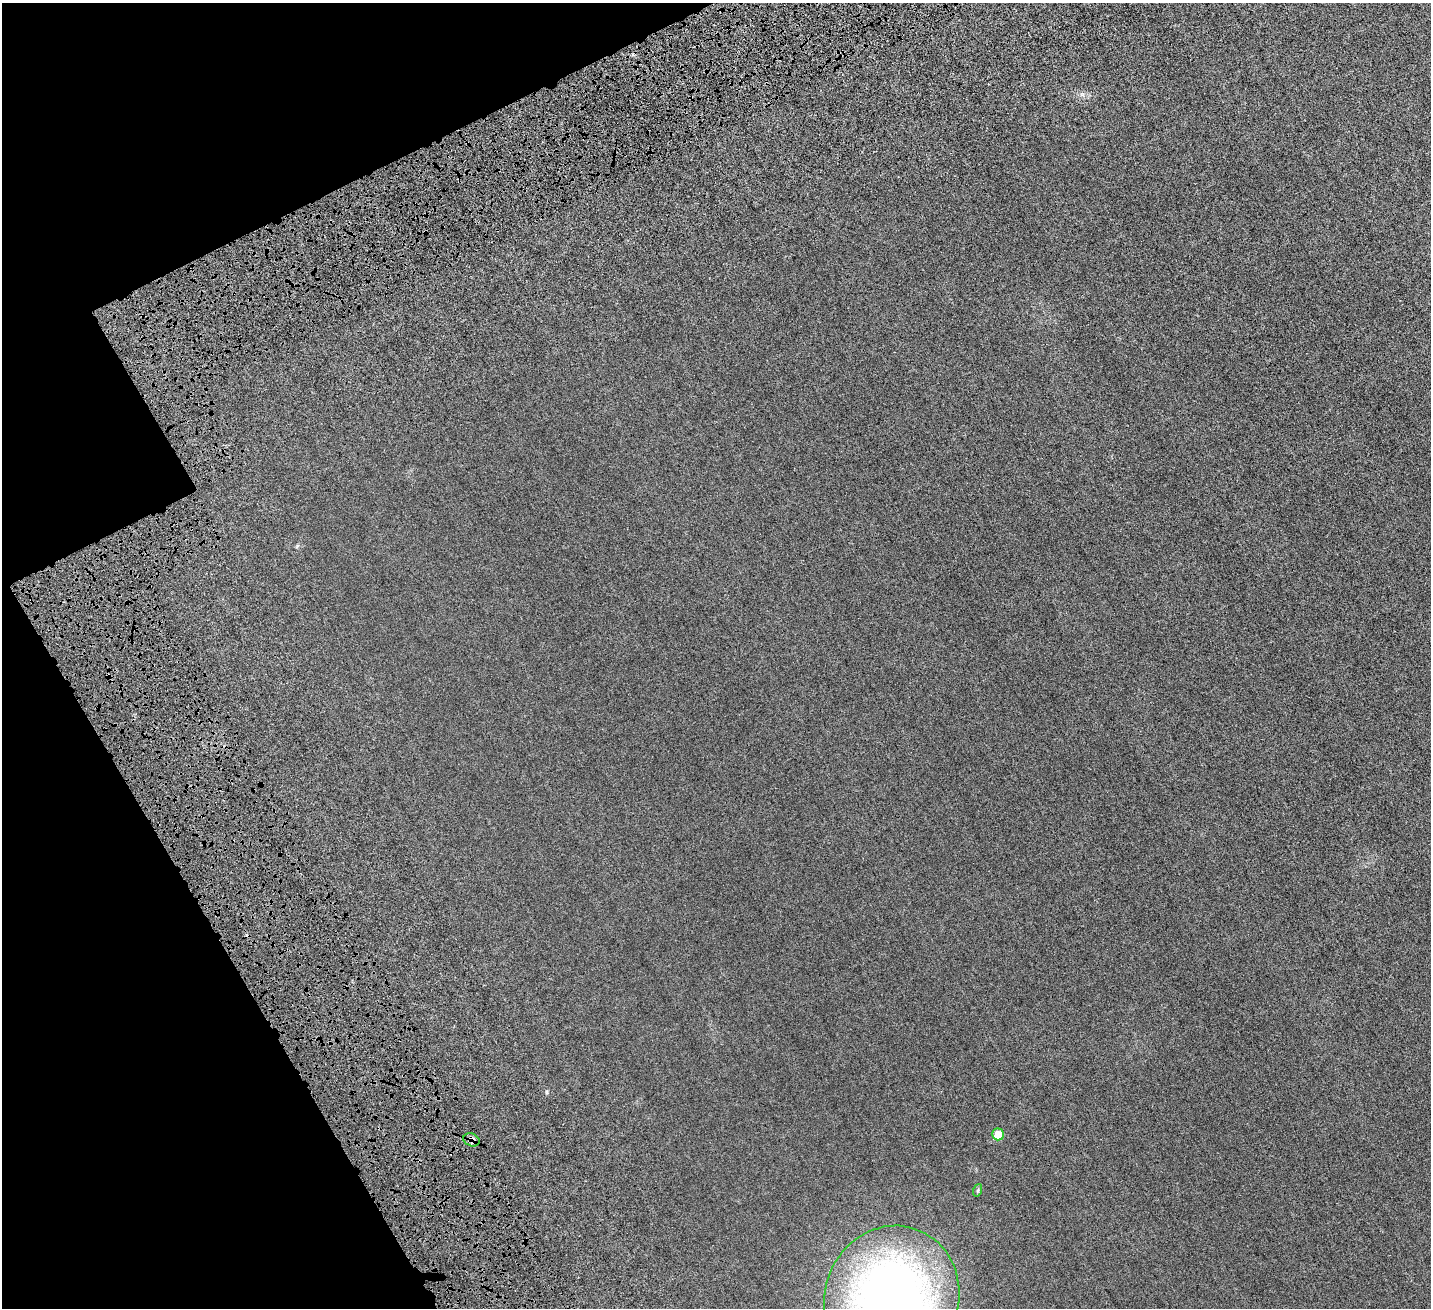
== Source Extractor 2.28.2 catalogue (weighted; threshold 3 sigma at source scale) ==
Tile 5 of 4 x 4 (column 1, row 2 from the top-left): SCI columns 306-1734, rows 3092-4397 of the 6329 x 6320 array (HDU 1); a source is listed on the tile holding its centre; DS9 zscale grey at full resolution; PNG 1433 x 1310 px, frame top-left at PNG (2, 3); each listed source drawn as its Kron ellipse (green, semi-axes under 4 px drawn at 4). Shown black and unused: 18% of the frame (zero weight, under 6 of 12 exposures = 14% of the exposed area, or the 3 px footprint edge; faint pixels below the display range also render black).
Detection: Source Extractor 2.28.2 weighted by HDU 2 'WHT'; one run over the whole footprint, this tile lists its part. Background 0.00255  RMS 0.002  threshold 0.00836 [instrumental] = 3 sigma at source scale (4.09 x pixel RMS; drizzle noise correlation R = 1.36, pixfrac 0.8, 0.05/0.05 arcsec/px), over >= 5 px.
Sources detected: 5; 1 cosmic-ray / hot-pixel residue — neither listed nor drawn; the other 4 listed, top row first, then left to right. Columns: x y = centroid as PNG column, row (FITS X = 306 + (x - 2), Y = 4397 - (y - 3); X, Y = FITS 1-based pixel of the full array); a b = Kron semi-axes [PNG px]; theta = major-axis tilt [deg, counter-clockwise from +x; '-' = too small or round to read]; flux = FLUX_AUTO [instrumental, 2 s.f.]
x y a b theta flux
998 1134 6 6 - 3.1
471 1140 8 6 -21 0.53
978 1190 6 4 71 0.23
892 1299 73 67 71 130
Overlapping masked pixels (flux is a lower limit): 1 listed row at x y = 471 1140
Isophote crosses this tile's border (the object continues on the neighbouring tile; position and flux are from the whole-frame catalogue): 1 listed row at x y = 892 1299